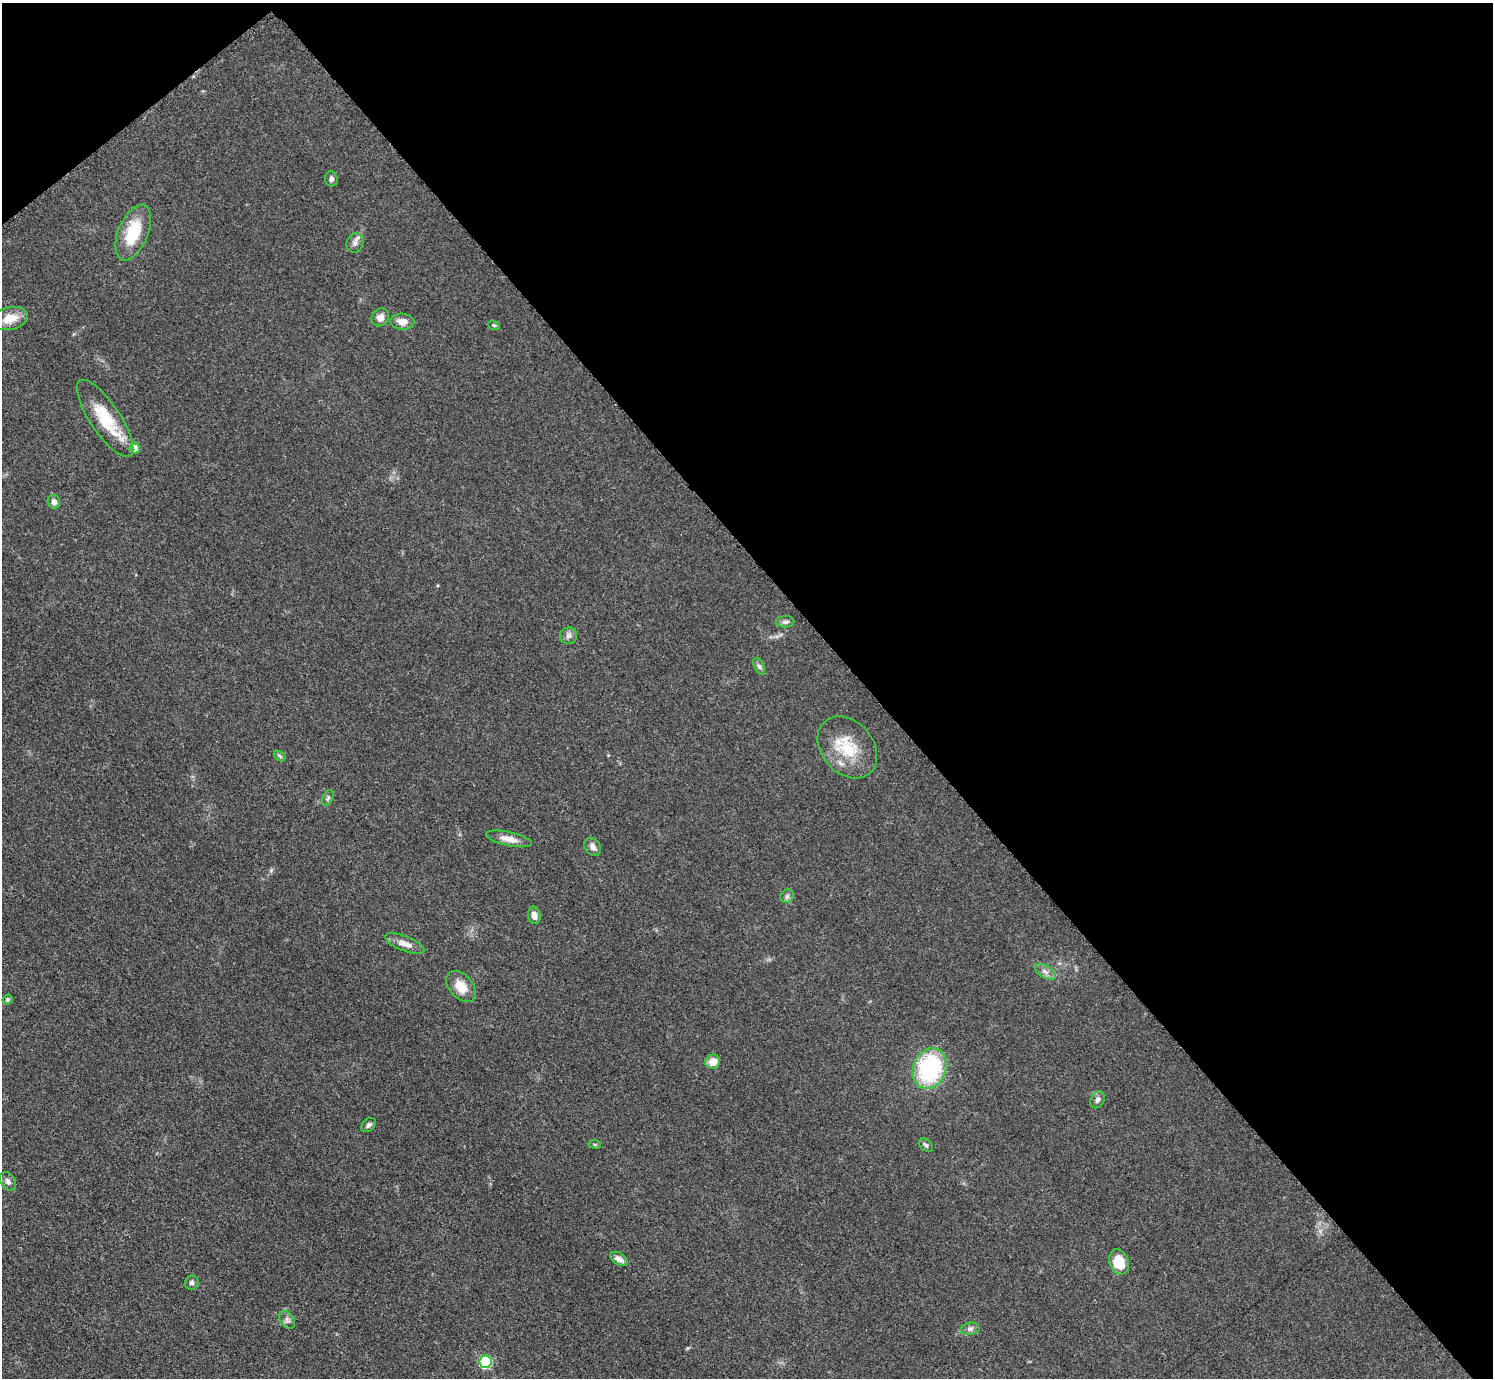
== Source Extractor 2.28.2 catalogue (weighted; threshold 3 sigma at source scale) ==
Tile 3 of 4 x 4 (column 3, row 1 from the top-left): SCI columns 2990-4480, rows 4439-5814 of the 5984 x 5981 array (HDU 1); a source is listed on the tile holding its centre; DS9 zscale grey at full resolution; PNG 1495 x 1380 px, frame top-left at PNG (2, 3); each listed source drawn as its Kron ellipse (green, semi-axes under 4 px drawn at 4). Shown black and unused: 43% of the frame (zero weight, under 3 of 5 exposures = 1% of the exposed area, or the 3 px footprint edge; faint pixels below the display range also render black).
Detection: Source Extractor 2.28.2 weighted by HDU 2 'WHT'; one run over the whole footprint, this tile lists its part. Background 0.0959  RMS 0.0067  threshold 0.0301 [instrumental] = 3 sigma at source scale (4.5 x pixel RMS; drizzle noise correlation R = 1.50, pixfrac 1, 0.05/0.05 arcsec/px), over >= 5 px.
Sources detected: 37; all 37 listed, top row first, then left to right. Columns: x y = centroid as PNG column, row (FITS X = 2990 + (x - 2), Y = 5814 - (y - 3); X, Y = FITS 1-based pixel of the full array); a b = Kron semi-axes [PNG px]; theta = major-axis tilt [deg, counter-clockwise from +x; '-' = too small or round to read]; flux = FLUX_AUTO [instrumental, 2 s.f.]
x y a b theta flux
331 179 8 6 -78 1.7
133 233 29 14 67 28
355 243 10 8 76 2.8
380 317 9 8 - 4.5
10 318 18 11 14 9.9
402 322 12 8 -3 5.6
494 325 6 4 -20 0.88
105 418 45 15 -56 29
135 448 5 5 - 8
54 502 7 6 - 3.2
785 622 9 5 1 1.9
568 636 8 8 - 2.6
759 666 9 5 -63 1.5
847 747 34 26 -49 27
280 756 7 4 -36 1.1
328 798 8 5 68 1.4
509 839 23 7 -12 6.4
593 847 10 7 -53 3.3
787 896 7 6 - 1.8
534 915 9 6 -80 3.9
405 944 21 7 -21 5.7
1045 972 12 6 -31 3.1
461 986 18 11 -48 9.7
8 1000 5 5 - 1.4
713 1062 7 7 - 7.2
930 1068 21 16 69 72
1098 1100 9 6 65 2.3
368 1125 8 5 43 1.8
595 1144 6 3 -8 0.78
926 1145 8 5 -40 1.5
8 1181 10 7 -56 2.6
619 1259 9 5 -30 3.9
1119 1262 13 9 -70 15
192 1283 7 6 - 1.6
287 1320 9 7 -56 2.4
970 1329 9 6 9 2.1
486 1362 6 6 - 62